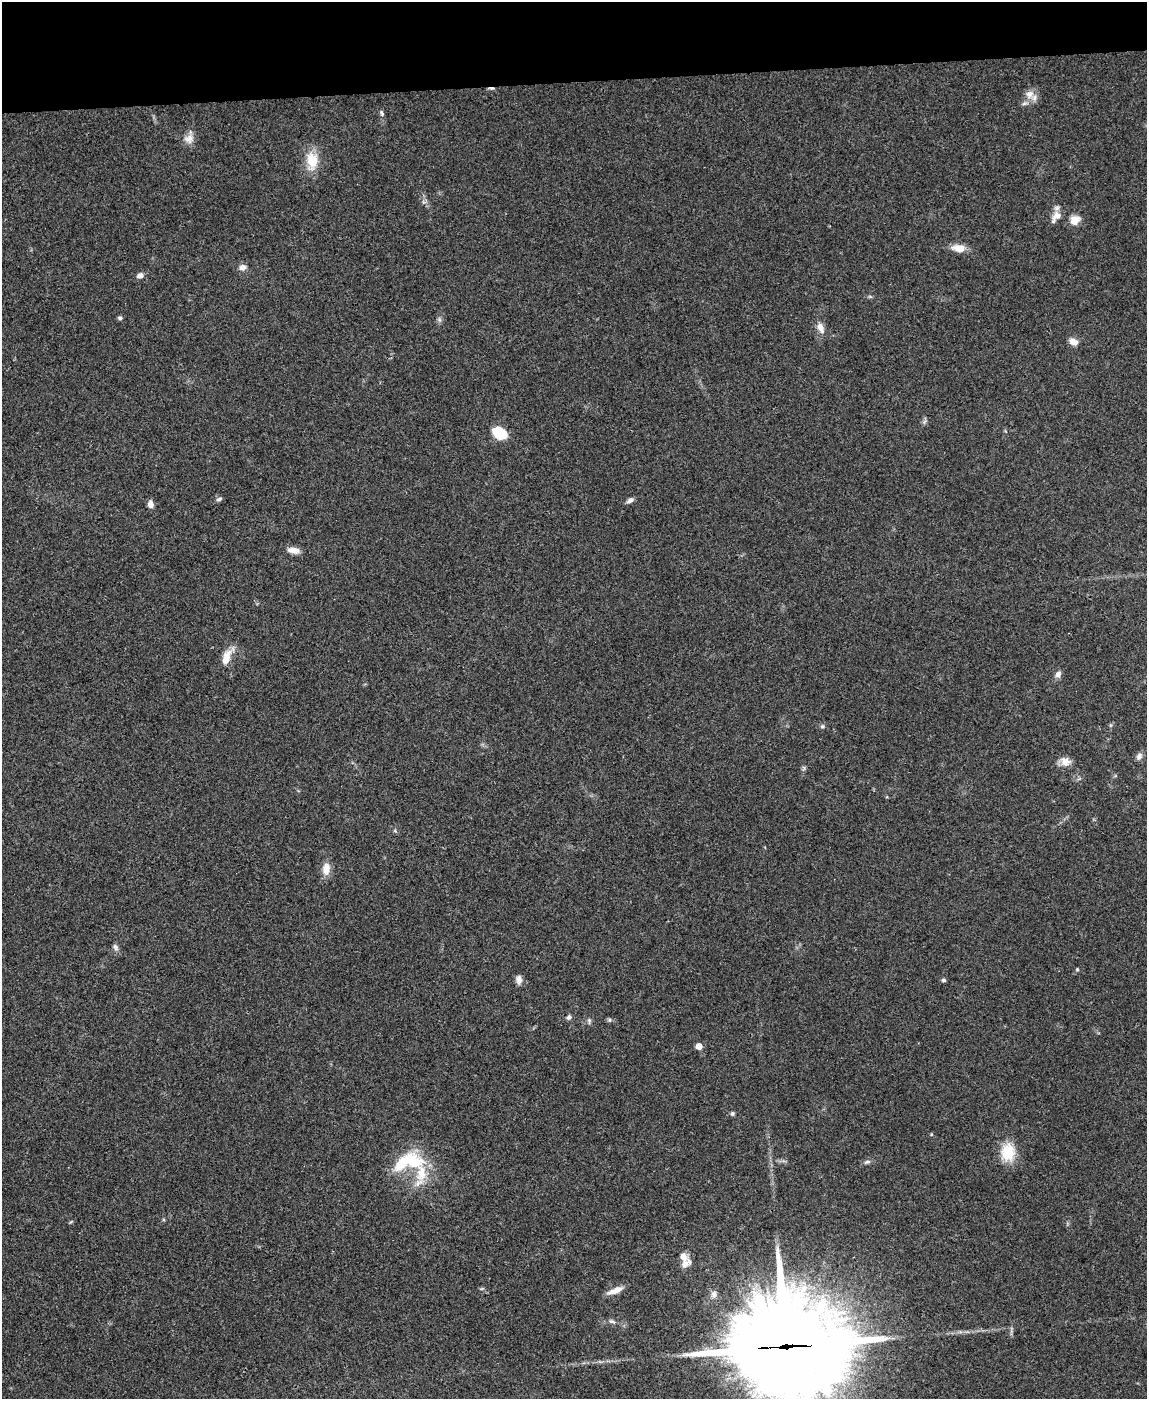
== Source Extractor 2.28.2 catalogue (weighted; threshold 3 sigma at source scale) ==
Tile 3 of 4 x 3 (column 3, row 1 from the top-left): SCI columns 2293-3437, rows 3033-4429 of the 4582 x 4561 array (HDU 1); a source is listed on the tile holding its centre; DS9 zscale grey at full resolution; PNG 1149 x 1401 px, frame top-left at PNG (2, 2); no overlay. Shown black and unused: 6% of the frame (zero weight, under 3 of 4 exposures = <1% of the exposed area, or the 3 px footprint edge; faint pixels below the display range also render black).
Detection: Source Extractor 2.28.2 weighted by HDU 2 'WHT'; one run over the whole footprint, this tile lists its part. Background 0.0661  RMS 0.0051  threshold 0.0232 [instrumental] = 3 sigma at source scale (4.5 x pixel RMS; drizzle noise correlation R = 1.50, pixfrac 1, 0.05/0.05 arcsec/px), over >= 5 px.
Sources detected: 47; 1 cosmic-ray / hot-pixel residue — not listed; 3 inside a brighter listed object's ellipse — not listed separately; the other 43 listed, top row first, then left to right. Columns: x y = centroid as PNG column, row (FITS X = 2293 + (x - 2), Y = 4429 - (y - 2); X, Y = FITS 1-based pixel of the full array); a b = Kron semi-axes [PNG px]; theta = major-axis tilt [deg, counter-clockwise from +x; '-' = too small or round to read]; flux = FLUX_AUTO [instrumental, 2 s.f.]
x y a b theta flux
1030 94 12 11 - 4.6
382 113 8 4 -70 1
189 139 14 12 10 4.1
312 161 26 15 90 11
1056 217 18 9 54 4.4
1075 220 13 11 36 4.9
959 248 13 8 -6 6.7
242 267 9 7 7 2.5
140 276 9 7 21 2.1
120 318 6 5 - 0.92
439 319 7 4 -72 1.1
820 328 14 7 -68 3.7
1073 341 11 7 -30 3.2
924 421 9 4 71 0.97
499 433 15 10 -26 15
219 499 7 5 34 1.2
630 500 10 5 30 1.8
151 504 8 5 -88 3.2
293 550 16 7 -8 3.6
226 657 22 9 66 7.5
1058 674 9 7 67 2.2
822 726 6 5 - 0.86
1139 756 10 7 61 2
1065 762 13 11 -26 4.4
804 768 7 4 -71 0.81
326 869 17 10 87 5
116 947 9 6 -65 1.6
1077 969 4 4 - 0.57
519 980 11 7 -87 2.5
943 980 5 5 - 1
569 1017 6 5 - 1.3
609 1020 6 5 - 0.99
589 1021 8 5 -90 1
699 1046 5 4 - 7
732 1113 5 5 - 0.93
1008 1152 23 18 85 13
413 1162 27 19 -5 23
867 1162 9 5 15 1.4
683 1257 14 9 -46 4.5
615 1291 19 6 21 4.9
714 1294 8 8 - 2.3
612 1321 10 5 -12 1.5
786 1347 41 32 -1 10000
Overlapping masked pixels (flux is a lower limit): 1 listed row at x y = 786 1347
Isophote crosses this tile's border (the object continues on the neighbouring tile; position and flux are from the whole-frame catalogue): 1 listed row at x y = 786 1347